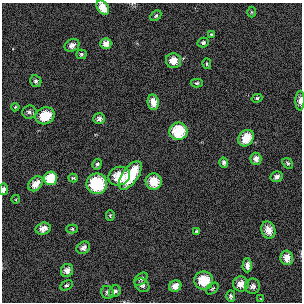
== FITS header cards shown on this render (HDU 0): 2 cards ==
NAXIS1  =                  300
NAXIS2  =                  300

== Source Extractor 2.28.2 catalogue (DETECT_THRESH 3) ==
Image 300 x 300 px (HDU 0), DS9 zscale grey, 1 PNG px = 1 image px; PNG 304 x 304 px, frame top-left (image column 1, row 300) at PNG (2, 3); each listed source drawn as its Kron ellipse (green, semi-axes under 4 px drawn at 4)
Background 798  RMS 4.4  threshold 13.3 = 3 sigma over >= 5 px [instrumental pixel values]
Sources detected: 56; all 56 listed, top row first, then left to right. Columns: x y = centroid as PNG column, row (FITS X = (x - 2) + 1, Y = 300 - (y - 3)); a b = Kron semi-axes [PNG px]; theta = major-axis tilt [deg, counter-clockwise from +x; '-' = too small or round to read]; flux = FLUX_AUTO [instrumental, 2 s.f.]
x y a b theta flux
103 8 8 5 -54 4700
251 12 5 3 - 340
156 16 6 4 46 560
211 34 3 2 - 310
203 42 5 4 - 700
106 44 5 5 - 2600
72 45 8 6 28 1600
81 54 5 5 - 610
173 61 8 7 - 3800
207 64 5 4 - 460
36 81 6 5 - 710
197 83 6 4 3 570
257 98 5 4 - 580
300 101 10 4 89 1500
153 102 8 5 -82 4000
15 107 4 3 - 310
29 112 7 6 - 900
45 116 10 8 25 7400
99 119 6 5 - 1100
178 131 9 8 - 15000
246 138 9 7 53 5800
256 159 6 5 - 1500
224 163 5 4 - 920
288 163 6 4 -40 520
97 164 5 4 - 670
130 175 16 7 55 16000
119 176 11 9 22 7600
277 177 6 5 - 1500
51 178 7 6 - 14000
73 178 4 3 - 470
154 182 8 8 - 6000
36 184 8 6 45 3200
97 184 10 10 - 21000
3 189 6 4 82 1200
16 199 4 3 - 240
110 216 5 4 - 470
43 229 7 6 - 2000
72 229 6 4 1 490
268 230 8 6 -72 2600
197 232 4 4 - 570
83 248 7 5 36 1300
287 258 7 6 - 2500
247 265 7 4 89 1900
67 270 7 6 - 1600
141 279 8 5 45 640
204 281 9 9 - 7700
241 284 7 7 - 2900
66 285 6 4 28 640
142 285 8 6 -39 960
175 286 6 5 - 2400
253 286 7 7 - 1200
212 289 7 5 39 480
115 291 6 5 - 1100
107 292 6 6 - 850
231 296 6 4 90 810
261 299 3 2 - 170
At the frame edge (FLAGS 8, measured only in part): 3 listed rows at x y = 103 8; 300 101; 3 189